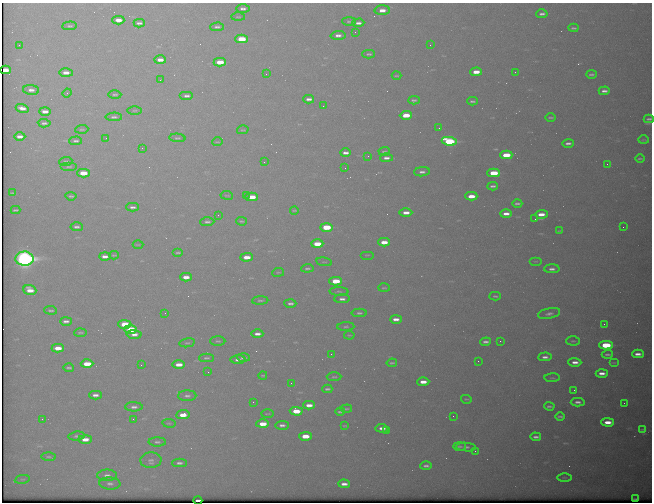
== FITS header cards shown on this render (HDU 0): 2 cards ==
NAXIS1  =                  650 / Width of table row in bytes
NAXIS2  =                  500 / Number of rows in table

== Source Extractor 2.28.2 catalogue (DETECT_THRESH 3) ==
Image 650 x 500 px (HDU 0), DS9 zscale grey, 1 PNG px = 1 image px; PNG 654 x 504 px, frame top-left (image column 1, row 500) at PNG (2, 3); each listed source drawn as its Kron ellipse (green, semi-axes under 4 px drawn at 4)
Background 594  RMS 3.2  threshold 9.48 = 3 sigma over >= 5 px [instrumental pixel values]
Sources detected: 205; all 205 listed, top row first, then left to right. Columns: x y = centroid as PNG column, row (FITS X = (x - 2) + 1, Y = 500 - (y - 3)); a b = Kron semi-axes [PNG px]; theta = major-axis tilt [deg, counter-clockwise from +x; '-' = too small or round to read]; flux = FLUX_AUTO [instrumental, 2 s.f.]
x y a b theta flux
243 9 7 4 -1 730
382 10 8 5 1 1800
542 14 5 3 - 580
238 17 6 3 0 180
118 20 6 3 -1 2000
349 21 7 4 -1 370
139 23 5 3 - 550
358 23 6 3 3 770
70 26 7 4 4 380
217 27 7 3 1 520
573 28 5 2 - 360
355 32 2 2 - 86
338 35 7 4 3 910
241 39 6 4 1 8300
19 45 2 2 - 130
430 45 2 2 - 220
369 54 6 3 0 340
160 60 6 3 0 1700
220 62 6 4 0 4600
5 70 5 3 - 2500
476 72 6 3 2 2500
515 72 2 2 - 92
66 73 7 4 -2 1400
266 74 2 2 - 130
591 74 5 3 - 430
396 76 5 2 - 210
160 80 2 2 - 120
31 90 8 5 -6 1100
604 91 5 3 - 780
67 93 4 4 - 250
115 94 6 2 1 280
187 96 7 4 0 700
309 99 5 3 - 900
414 100 6 3 1 420
472 101 5 3 - 390
323 106 2 2 - 210
22 108 6 4 -17 1600
135 110 7 3 1 250
45 111 6 3 -2 1400
406 115 6 4 2 4600
114 117 8 4 1 510
550 117 5 2 - 310
649 119 5 3 - 370
44 123 6 3 -3 440
439 128 2 2 - 120
82 129 6 3 4 250
243 130 6 3 15 210
20 136 5 3 - 1100
106 138 2 2 - 110
177 138 8 4 -4 400
643 140 5 2 - 170
76 141 6 3 0 440
449 141 7 4 -8 20000
217 142 5 3 - 200
568 143 5 3 - 620
142 148 2 2 - 900
384 151 5 2 - 280
346 153 5 3 - 850
506 155 6 3 1 5400
368 156 2 2 - 120
386 158 6 3 0 800
640 159 5 2 - 270
66 161 6 2 4 210
264 162 2 2 - 87
607 164 2 2 - 350
69 166 8 3 0 320
345 168 2 2 - 88
422 172 8 4 4 780
83 173 6 4 -1 4900
494 173 6 3 1 7500
493 186 5 3 - 410
12 193 4 2 - 180
227 195 6 3 -8 190
246 195 2 2 - 180
71 196 5 3 - 340
471 196 6 3 0 2900
252 197 6 3 -1 3900
517 203 5 3 - 430
132 207 6 3 -1 600
15 210 5 2 - 280
294 210 4 2 - 190
406 213 6 3 0 1600
506 214 6 3 1 1300
541 214 6 3 1 2000
218 215 3 2 - 160
535 219 2 2 - 110
241 221 5 3 - 260
207 222 7 4 1 530
77 227 6 4 -3 570
326 227 6 4 -1 8600
623 227 2 2 - 350
559 231 4 2 - 180
384 242 6 3 0 2600
317 244 6 4 0 4300
138 245 5 3 - 170
178 253 5 2 - 300
114 255 5 2 - 200
367 255 7 2 0 180
105 256 6 3 -1 1000
247 257 6 3 1 2500
24 259 9 7 -3 99000
535 261 6 3 0 230
324 262 8 2 -10 230
307 268 6 3 5 400
552 269 8 4 0 790
278 272 6 3 8 190
186 277 6 3 0 1800
336 281 6 4 0 6700
384 288 6 3 0 260
30 290 6 5 - 2500
339 291 9 3 -1 370
495 296 6 3 2 360
342 299 8 4 0 830
260 300 8 3 3 310
290 303 6 3 -3 570
51 310 6 2 -6 330
165 313 2 2 - 120
359 313 7 4 0 440
549 314 11 5 12 810
396 319 6 3 0 1200
66 321 6 3 1 680
125 324 6 4 0 5800
604 324 2 2 - 490
346 327 8 4 4 410
131 329 6 4 -1 9300
80 333 6 2 4 270
134 334 7 4 -1 1100
257 334 6 3 -1 930
349 335 5 3 - 210
218 341 7 4 -1 340
500 341 2 2 - 120
573 341 7 4 0 320
485 342 5 3 - 640
187 343 8 4 11 330
606 345 6 4 0 12000
58 348 6 4 0 2700
331 354 2 2 - 360
607 354 6 3 1 430
638 354 6 3 -1 1000
545 357 7 4 3 810
206 358 7 3 1 400
243 358 6 3 -3 580
238 360 7 4 1 810
478 361 2 2 - 350
575 362 6 4 -1 1200
392 363 5 3 - 300
614 363 5 3 - 180
87 364 6 4 1 4000
141 365 2 2 - 160
179 365 6 4 1 2200
69 368 5 2 - 370
208 372 2 2 - 140
602 373 6 3 0 1200
263 375 4 2 - 220
334 377 7 4 1 310
552 378 8 3 4 260
423 382 6 3 1 1800
291 383 2 2 - 190
327 389 5 3 - 390
574 390 2 2 - 110
95 395 6 4 -2 940
187 396 9 5 2 680
466 399 5 3 - 230
253 402 2 2 - 150
578 402 7 3 2 770
624 403 2 2 - 86
309 405 6 3 -1 1500
549 406 5 2 - 390
134 407 9 4 -1 790
346 409 6 3 5 240
296 411 6 4 -2 4200
340 412 5 3 - 370
267 414 6 3 1 200
183 415 7 4 7 2700
453 416 2 2 - 130
560 416 4 3 - 370
42 419 3 2 - 300
133 419 3 2 - 280
608 422 6 4 -2 2000
169 423 7 3 -8 260
263 424 6 4 1 3200
282 425 7 4 2 720
345 426 4 2 - 200
382 428 6 3 -6 1100
642 429 3 2 - 160
386 431 3 2 - 550
77 436 8 4 9 470
305 436 6 4 0 3600
536 437 5 3 - 620
85 439 7 4 0 2000
157 442 8 4 -1 540
460 446 6 4 0 390
466 447 10 4 -4 540
475 451 2 2 - 500
49 457 7 3 -2 340
151 460 10 8 3 970
179 463 7 4 0 610
426 466 5 3 - 540
107 475 10 6 0 1000
564 477 7 3 0 280
22 479 7 3 8 310
110 484 10 6 -3 870
344 484 6 3 -1 1100
635 499 3 2 - 180
198 500 4 2 - 460
At the frame edge (FLAGS 8, measured only in part): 2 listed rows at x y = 649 119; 198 500